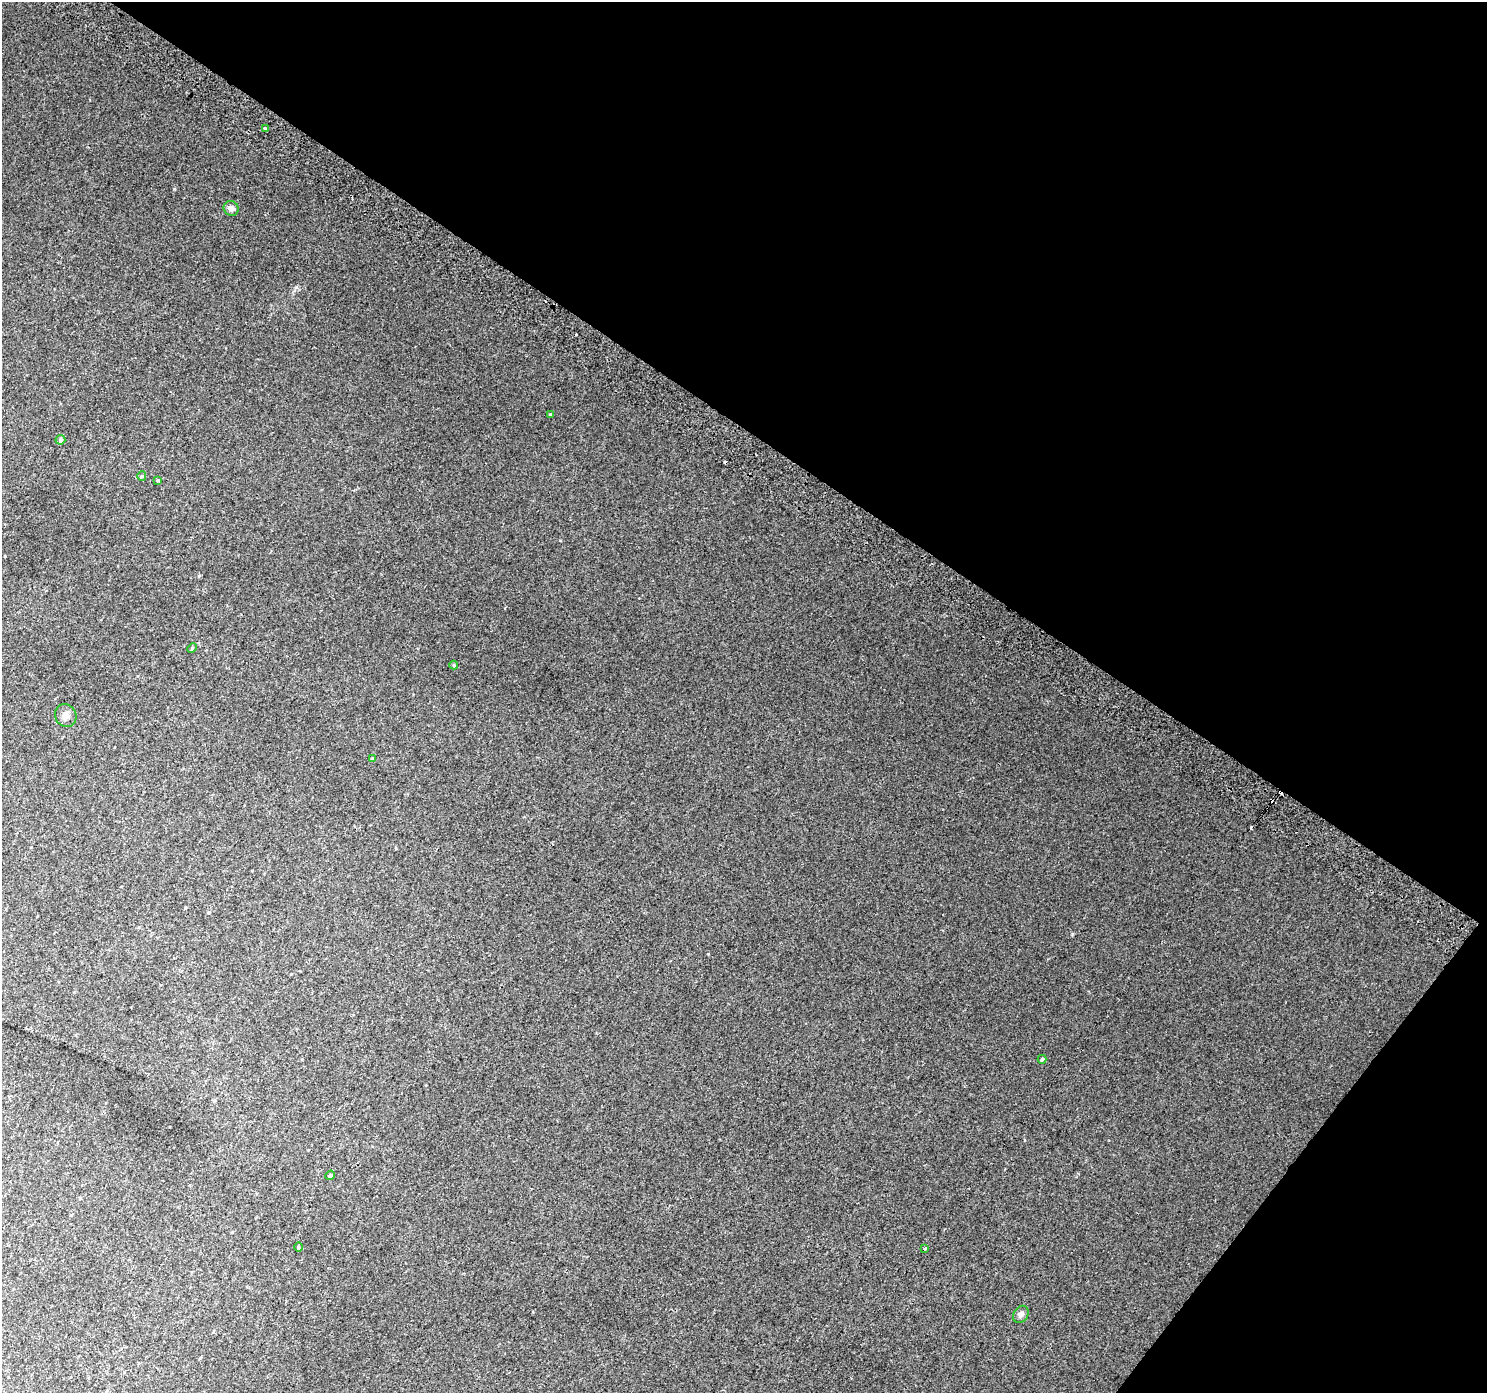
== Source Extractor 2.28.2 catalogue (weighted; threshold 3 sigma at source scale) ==
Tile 8 of 4 x 4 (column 4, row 2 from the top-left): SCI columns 4488-5972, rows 3066-4456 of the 5998 x 6065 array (HDU 1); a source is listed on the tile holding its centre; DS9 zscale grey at full resolution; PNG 1489 x 1395 px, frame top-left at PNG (2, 2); each listed source drawn as its Kron ellipse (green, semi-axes under 4 px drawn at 4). Shown black and unused: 35% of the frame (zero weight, under 2 of 3 exposures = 2% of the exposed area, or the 3 px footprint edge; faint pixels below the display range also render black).
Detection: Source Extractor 2.28.2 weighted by HDU 2 'WHT'; one run over the whole footprint, this tile lists its part. Background 0.00886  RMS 0.0057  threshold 0.0258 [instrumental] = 3 sigma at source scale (4.5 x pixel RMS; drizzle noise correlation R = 1.50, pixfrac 1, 0.0396/0.0396 arcsec/px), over >= 5 px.
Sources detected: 20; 5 cosmic-ray / hot-pixel residue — neither listed nor drawn; the other 15 listed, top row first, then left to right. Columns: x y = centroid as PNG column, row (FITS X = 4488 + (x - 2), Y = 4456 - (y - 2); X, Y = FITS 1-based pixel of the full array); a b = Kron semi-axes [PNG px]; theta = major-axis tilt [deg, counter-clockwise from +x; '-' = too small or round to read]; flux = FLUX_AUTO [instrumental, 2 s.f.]
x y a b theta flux
265 128 3 3 - 0.64
231 208 8 7 - 2.1
550 415 4 3 - 0.52
60 440 5 5 - 1.2
142 476 5 4 - 0.69
158 480 3 3 - 2.6
192 648 5 4 - 0.66
454 665 4 4 - 0.55
66 716 12 10 -60 3.1
372 759 4 3 - 0.75
1042 1059 4 4 - 1
330 1175 5 4 - 0.88
298 1247 4 3 - 0.55
924 1248 3 3 - 2.6
1021 1314 9 7 55 2
Unlisted compact peaks at least as high as the median listed source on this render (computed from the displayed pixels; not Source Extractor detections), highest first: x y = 174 189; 296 287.